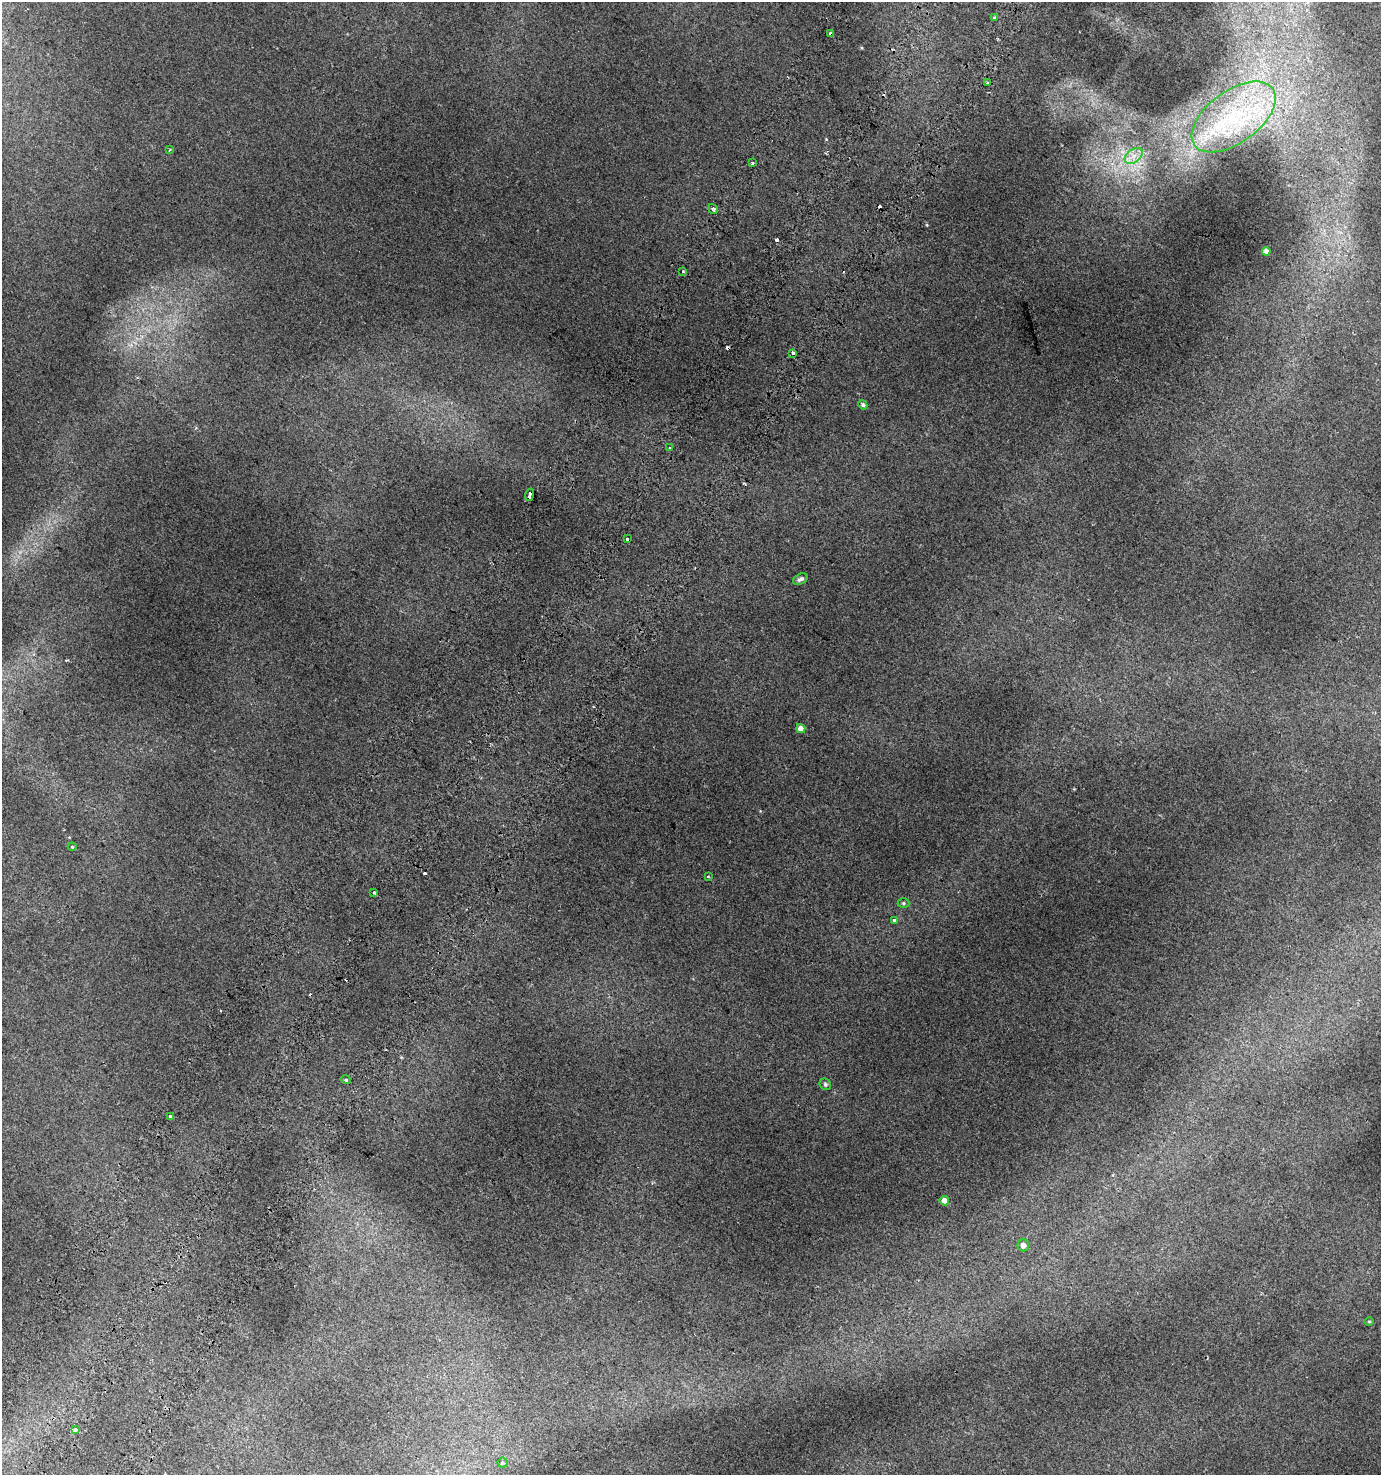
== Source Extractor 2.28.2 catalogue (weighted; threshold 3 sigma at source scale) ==
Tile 7 of 4 x 4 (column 3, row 2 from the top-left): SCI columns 3011-4389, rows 2998-4470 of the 6088 x 5990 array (HDU 1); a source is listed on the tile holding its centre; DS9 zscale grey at full resolution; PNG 1383 x 1477 px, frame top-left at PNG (2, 2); each listed source drawn as its Kron ellipse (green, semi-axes under 4 px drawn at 4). Shown black and unused: <1% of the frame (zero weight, under 2 of 3 exposures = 4% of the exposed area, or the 3 px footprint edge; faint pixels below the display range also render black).
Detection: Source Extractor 2.28.2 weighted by HDU 2 'WHT'; one run over the whole footprint, this tile lists its part. Background 0.0164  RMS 0.0048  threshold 0.0215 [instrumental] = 3 sigma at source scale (4.5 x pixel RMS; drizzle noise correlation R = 1.50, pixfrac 1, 0.0396/0.0396 arcsec/px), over >= 5 px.
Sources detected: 38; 8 cosmic-ray / hot-pixel residue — neither listed nor drawn; the other 30 listed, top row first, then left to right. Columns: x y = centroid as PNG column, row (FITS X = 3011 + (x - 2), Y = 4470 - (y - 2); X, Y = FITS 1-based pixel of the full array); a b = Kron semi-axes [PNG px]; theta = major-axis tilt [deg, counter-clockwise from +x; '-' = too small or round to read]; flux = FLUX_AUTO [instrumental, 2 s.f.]
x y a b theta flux
995 18 4 3 - 1
831 34 4 3 - 16
988 83 3 2 - 0.54
1234 117 48 26 36 50
170 149 4 3 - 0.42
1134 156 10 6 36 3.3
752 163 3 3 - 1.2
713 209 5 4 - 1.4
1266 251 4 4 - 2.4
683 271 3 3 - 1.1
793 353 3 3 - 2.3
863 405 5 4 - 0.99
669 447 3 3 - 1.9
530 495 6 3 73 5.5
627 539 3 3 - 2.9
800 579 8 5 25 1.5
801 728 4 4 - 3.2
72 847 4 4 - 0.5
708 876 3 3 - 0.82
374 892 3 3 - 1.5
903 903 6 4 -1 0.72
894 920 3 3 - 4.6
346 1080 5 3 - 0.6
825 1084 6 5 - 0.94
170 1116 3 3 - 0.87
944 1201 5 4 - 2.9
1023 1245 6 6 - 2.1
1369 1321 5 3 - 0.47
75 1430 4 3 - 3.1
503 1463 5 5 - 1.4
Overlapping masked pixels (flux is a lower limit): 2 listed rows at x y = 831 34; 530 495